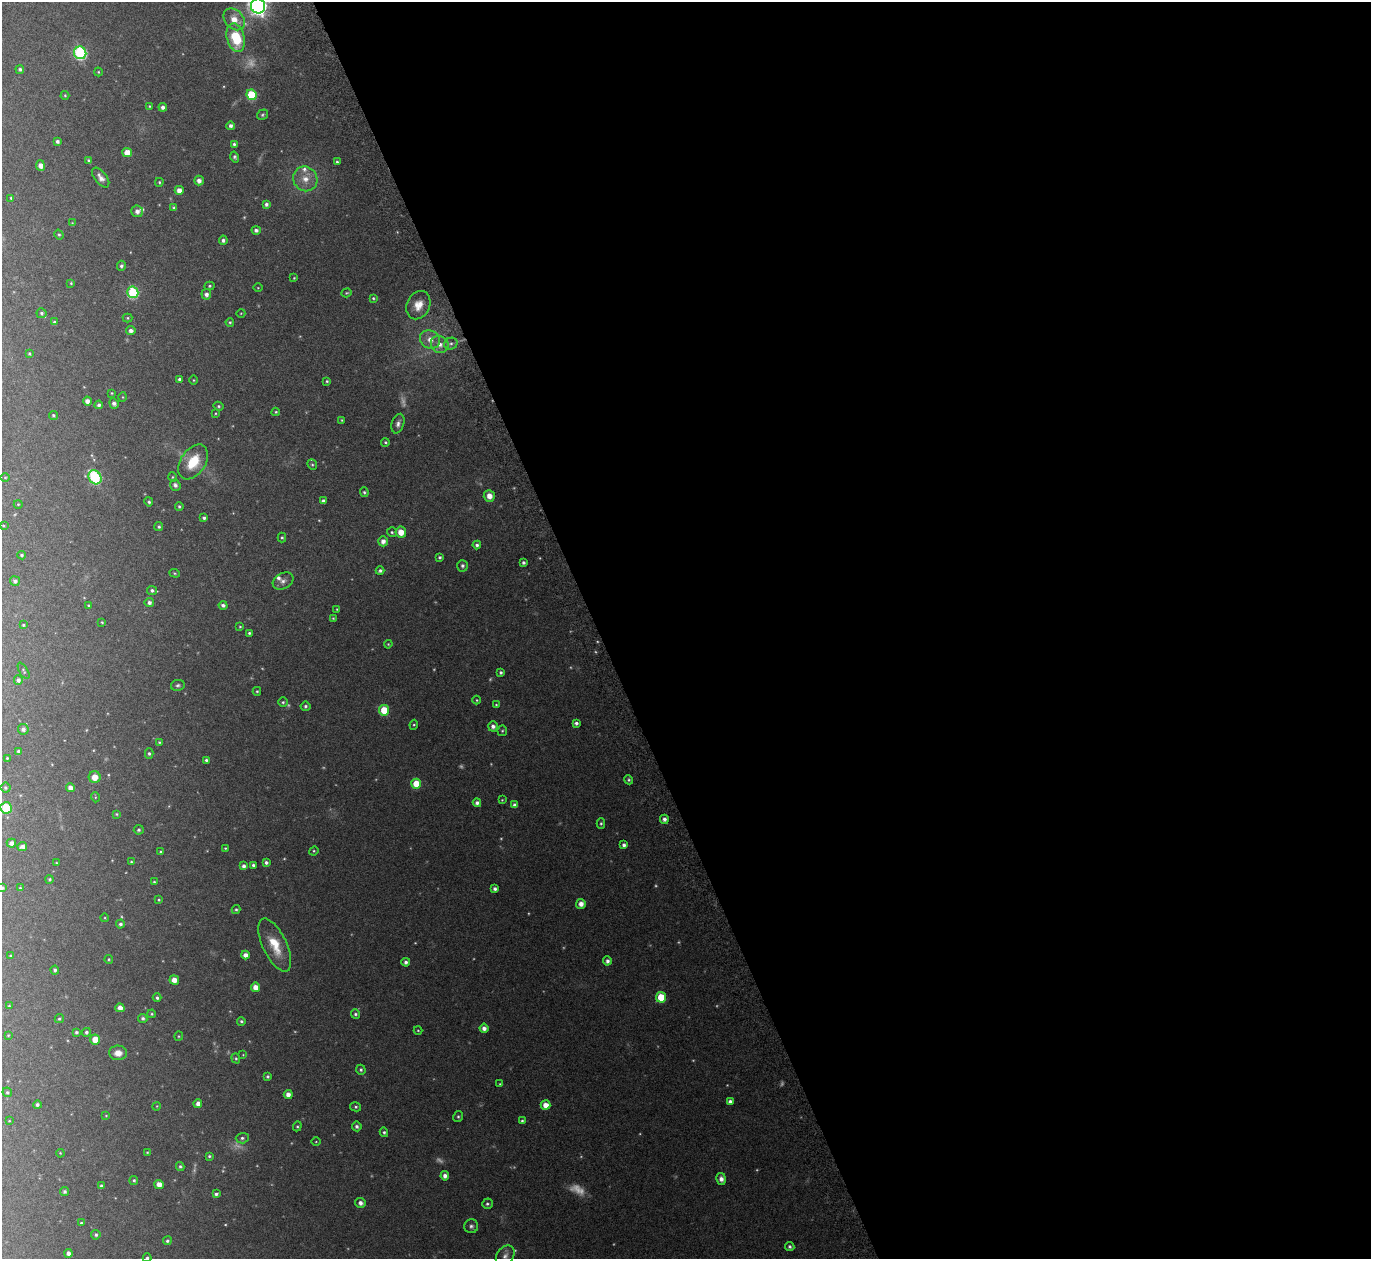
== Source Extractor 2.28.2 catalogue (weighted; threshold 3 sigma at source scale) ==
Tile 8 of 4 x 4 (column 4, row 2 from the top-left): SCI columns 4149-5517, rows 2708-3964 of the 5561 x 5540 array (HDU 1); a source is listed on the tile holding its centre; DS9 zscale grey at full resolution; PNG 1373 x 1261 px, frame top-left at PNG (2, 2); each listed source drawn as its Kron ellipse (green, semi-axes under 4 px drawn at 4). Shown black and unused: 57% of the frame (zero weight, under 5 of 9 exposures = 4% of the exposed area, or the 3 px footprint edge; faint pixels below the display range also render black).
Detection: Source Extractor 2.28.2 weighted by HDU 2 'WHT'; one run over the whole footprint, this tile lists its part. Background 0.0837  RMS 0.0035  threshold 0.0144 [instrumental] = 3 sigma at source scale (4.09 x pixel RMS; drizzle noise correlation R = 1.36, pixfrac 0.8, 0.05/0.05 arcsec/px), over >= 5 px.
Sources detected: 258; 25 too faint to see at this stretch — neither listed nor drawn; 3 inside a brighter listed object's ellipse — not listed separately; the other 230 listed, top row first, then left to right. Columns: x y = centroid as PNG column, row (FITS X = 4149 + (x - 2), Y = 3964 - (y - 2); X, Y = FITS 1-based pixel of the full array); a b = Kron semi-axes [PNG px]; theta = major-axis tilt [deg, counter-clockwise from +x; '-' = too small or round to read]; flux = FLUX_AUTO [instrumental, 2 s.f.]
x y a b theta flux
258 6 7 7 - 170
234 19 12 9 -46 4.3
236 38 14 9 -76 13
80 53 6 6 - 45
20 69 4 4 - 0.57
98 72 4 4 - 0.35
65 95 4 4 - 0.35
252 95 5 5 - 17
150 106 3 3 - 0.33
163 107 4 4 - 1.2
262 115 6 5 - 0.54
231 126 4 4 - 1.1
57 141 4 3 - 0.86
234 144 4 3 - 0.6
127 152 5 4 - 3.1
235 157 5 4 - 0.58
89 161 4 3 - 0.75
337 162 4 3 - 0.48
40 165 5 4 - 2
101 178 11 6 -52 1.7
305 179 13 11 -53 3.8
199 180 5 4 - 1.6
159 182 4 3 - 0.38
179 190 4 4 - 2.4
11 198 3 3 - 0.43
266 204 4 4 - 0.85
174 208 4 3 - 0.63
137 211 6 6 - 1.3
72 223 4 4 - 0.25
256 230 4 4 - 0.96
59 235 5 4 - 0.48
223 240 5 4 - 0.95
121 266 5 4 - 0.76
294 278 4 4 - 0.3
71 283 3 3 - 0.3
209 286 5 4 - 0.45
258 288 4 3 - 0.24
133 292 6 5 - 26
347 293 5 4 - 0.42
206 294 5 5 - 1.3
373 298 4 3 - 0.38
418 305 15 11 65 4.1
41 313 5 5 - 0.65
241 313 4 3 - 0.24
127 318 5 4 - 0.4
55 322 4 4 - 0.56
230 322 4 4 - 0.44
131 331 4 4 - 1.2
430 340 10 9 - 2.9
440 344 9 8 - 2.4
451 344 7 6 - 0.86
29 353 3 3 - 0.44
180 379 3 3 - 0.8
194 380 4 3 - 0.25
327 381 3 3 - 0.42
112 393 3 3 - 0.29
123 397 5 3 - 0.28
87 401 4 4 - 1.5
114 403 5 4 - 1.2
99 405 4 4 - 0.84
218 406 5 4 - 0.5
276 412 4 4 - 0.41
215 413 4 3 - 0.29
53 415 5 4 - 0.47
342 420 4 3 - 0.29
398 424 10 6 72 1.2
385 442 4 4 - 0.43
193 462 19 12 56 9.4
312 465 5 4 - 0.45
5 477 5 3 - 0.29
95 477 7 6 - 28
172 477 5 3 - 0.31
175 485 6 5 - 1
364 492 5 4 - 0.46
489 496 6 5 - 2.6
323 501 4 4 - 1.1
149 502 4 4 - 0.57
18 504 4 4 - 0.3
179 506 4 4 - 0.49
204 518 4 4 - 0.79
3 526 3 3 - 0.28
159 527 4 4 - 0.61
392 532 5 4 - 0.53
401 532 5 5 - 3.4
282 537 5 4 - 0.41
383 541 5 5 - 1.8
477 545 4 4 - 0.82
22 555 4 4 - 0.55
440 557 3 3 - 0.55
523 563 3 3 - 0.74
462 566 6 5 - 0.83
380 571 4 4 - 0.79
175 573 5 4 - 0.39
15 581 5 4 - 0.9
283 581 11 8 29 1.5
152 590 5 4 - 0.79
149 602 5 4 - 1.1
88 605 3 3 - 0.3
223 605 4 4 - 0.95
337 609 3 3 - 0.29
333 618 4 4 - 0.32
102 622 3 3 - 0.31
23 625 4 3 - 0.4
240 627 4 3 - 0.33
249 633 3 3 - 0.47
388 644 4 3 - 0.29
24 671 9 3 -59 0.41
501 672 3 3 - 0.63
18 680 5 4 - 1
178 685 7 5 10 0.71
257 691 4 4 - 0.37
477 700 4 4 - 0.3
283 702 5 4 - 0.49
496 705 4 3 - 0.32
305 706 5 4 - 0.61
384 710 5 5 - 9.8
576 723 4 4 - 0.79
414 725 5 4 - 0.41
493 726 5 4 - 1.3
23 729 5 5 - 1.1
502 731 5 4 - 0.43
159 742 4 3 - 0.35
18 751 3 3 - 0.5
149 753 5 4 - 0.56
7 758 3 3 - 0.33
206 760 4 3 - 0.61
95 777 6 6 - 3.2
629 780 5 4 - 0.5
416 784 5 5 - 7.9
5 788 5 5 - 0.54
70 788 4 4 - 1.8
95 797 5 3 - 0.26
502 800 4 4 - 0.31
477 803 4 4 - 1.1
515 805 4 4 - 1.2
6 808 6 5 - 10
117 814 4 3 - 0.35
664 819 4 4 - 1.3
601 823 5 4 - 0.51
139 830 5 4 - 0.61
11 843 4 4 - 1.3
624 845 4 4 - 1.1
22 846 5 4 - 1.4
225 848 3 3 - 0.31
314 851 5 4 - 0.39
160 852 4 3 - 0.33
131 862 3 3 - 0.34
56 863 3 3 - 0.28
266 863 4 3 - 0.86
253 865 3 3 - 0.7
244 866 4 4 - 1.2
49 879 4 4 - 0.51
154 882 4 3 - 0.32
2 888 4 4 - 0.96
20 888 4 4 - 0.37
495 889 4 4 - 1.1
159 900 3 2 - 0.31
581 904 5 4 - 2
236 909 4 4 - 0.46
105 918 4 3 - 0.25
120 924 4 4 - 0.82
275 945 29 12 -64 8.2
245 955 4 4 - 1.7
11 956 4 3 - 0.39
109 959 4 4 - 0.34
607 961 4 4 - 1.2
406 962 4 4 - 0.97
55 970 4 4 - 0.73
174 980 5 4 - 2.4
256 987 4 4 - 3.1
661 997 5 5 - 9.8
157 998 4 4 - 0.63
9 1006 4 3 - 0.32
120 1008 4 4 - 1.9
152 1014 4 3 - 0.4
355 1014 5 4 - 0.59
143 1018 5 4 - 0.73
59 1019 5 4 - 0.51
241 1021 4 4 - 0.53
484 1028 5 4 - 1.4
418 1030 4 4 - 0.31
76 1032 4 4 - 0.59
86 1032 4 4 - 0.67
8 1035 4 3 - 0.27
179 1036 4 4 - 0.34
95 1039 5 5 - 4.3
118 1053 9 7 -2 2.4
243 1055 3 3 - 0.23
236 1058 5 4 - 0.46
361 1070 5 4 - 0.59
268 1076 4 3 - 0.57
500 1084 3 3 - 0.29
7 1092 5 4 - 0.56
288 1095 4 4 - 1.8
730 1102 4 4 - 1.1
198 1104 4 4 - 1.6
37 1105 4 4 - 0.91
545 1105 5 5 - 3.2
157 1106 4 3 - 0.26
356 1107 5 4 - 0.54
106 1116 4 3 - 0.24
458 1117 5 4 - 0.51
9 1121 4 3 - 0.23
522 1121 4 4 - 0.49
297 1126 5 4 - 0.39
357 1126 5 5 - 0.86
384 1132 5 4 - 0.57
242 1138 6 5 - 0.74
316 1142 5 3 - 0.26
147 1152 4 4 - 0.27
60 1153 4 3 - 0.26
209 1156 4 4 - 0.5
180 1166 4 4 - 0.55
445 1176 4 4 - 1.5
721 1179 6 5 - 1.4
134 1180 4 4 - 0.51
159 1184 5 4 - 2.4
101 1186 4 4 - 0.48
65 1192 4 4 - 0.81
216 1194 4 4 - 0.77
360 1203 5 5 - 1.4
487 1204 5 5 - 0.63
81 1223 4 3 - 0.37
471 1226 7 7 - 0.91
96 1235 5 4 - 0.68
167 1241 4 4 - 0.57
790 1247 5 4 - 0.69
69 1253 4 4 - 1.5
505 1256 11 8 54 1.6
147 1258 4 4 - 0.53
Isophote crosses this tile's border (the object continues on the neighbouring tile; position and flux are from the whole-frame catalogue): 4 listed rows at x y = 258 6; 2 888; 69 1253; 147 1258